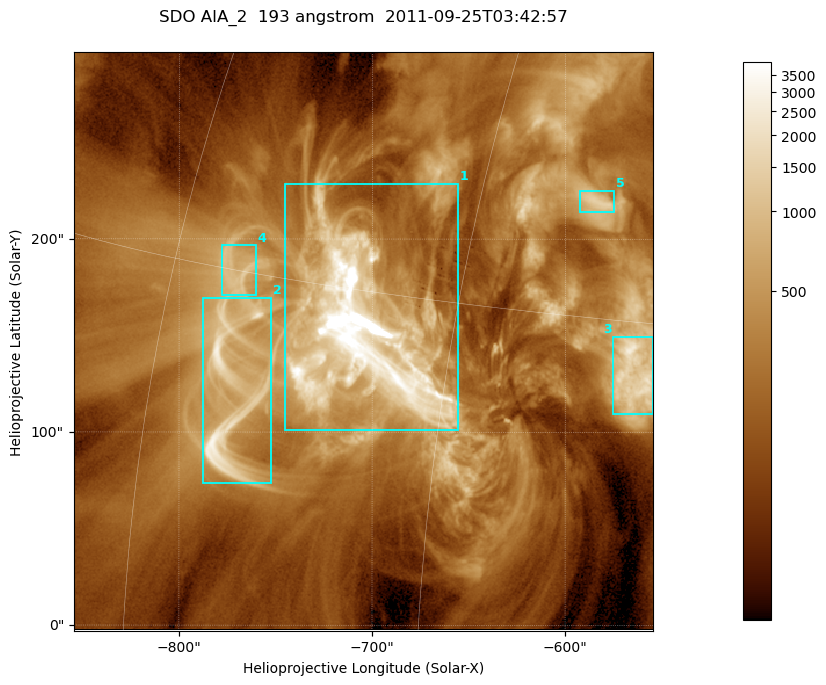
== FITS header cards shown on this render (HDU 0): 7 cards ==
TELESCOP= 'SDO     '           /
INSTRUME= 'AIA_2   '           /
WAVELNTH=                  193 /
WAVEUNIT= 'angstrom'           /
DATE-OBS= '2011-09-25T03:42:57.73' /
CTYPE1  = 'HPLN-TAN'           /
CTYPE2  = 'HPLT-TAN'           /

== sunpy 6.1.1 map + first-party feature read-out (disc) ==
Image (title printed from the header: SDO AIA_2  193 angstrom  2011-09-25T03:42:57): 499 x 499 px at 0.601 arcsec/px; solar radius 957 arcsec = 1592 px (partial field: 3.1% of the solar disc is inside the frame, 100% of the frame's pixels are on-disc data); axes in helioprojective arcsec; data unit not stated in the header (colour bar unlabelled)
Orientation: roll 0.0576 deg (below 1 deg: not rotated)
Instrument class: DISC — disc imager (sunpy class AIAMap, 193 A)
Bright regions (active regions / flare kernels): reference = the on-disc median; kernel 5 px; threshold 5 sigma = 704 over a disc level ~208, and >= 1.15x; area >= 249 px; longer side >= 6 px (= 3.6 arcsec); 5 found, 5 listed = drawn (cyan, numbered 1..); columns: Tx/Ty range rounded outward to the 2 arcsec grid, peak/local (2 s.f.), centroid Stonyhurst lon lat
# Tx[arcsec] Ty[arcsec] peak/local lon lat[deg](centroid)
1 -746..-654 100..230 67 -49 +14
2 -788..-752 72..170 14 -55 +11
3 -576..-554 110..150 12 -37 +13
4 -778..-760 170..198 5.5 -56 +15
5 -594..-574 214..226 6.6 -40 +19